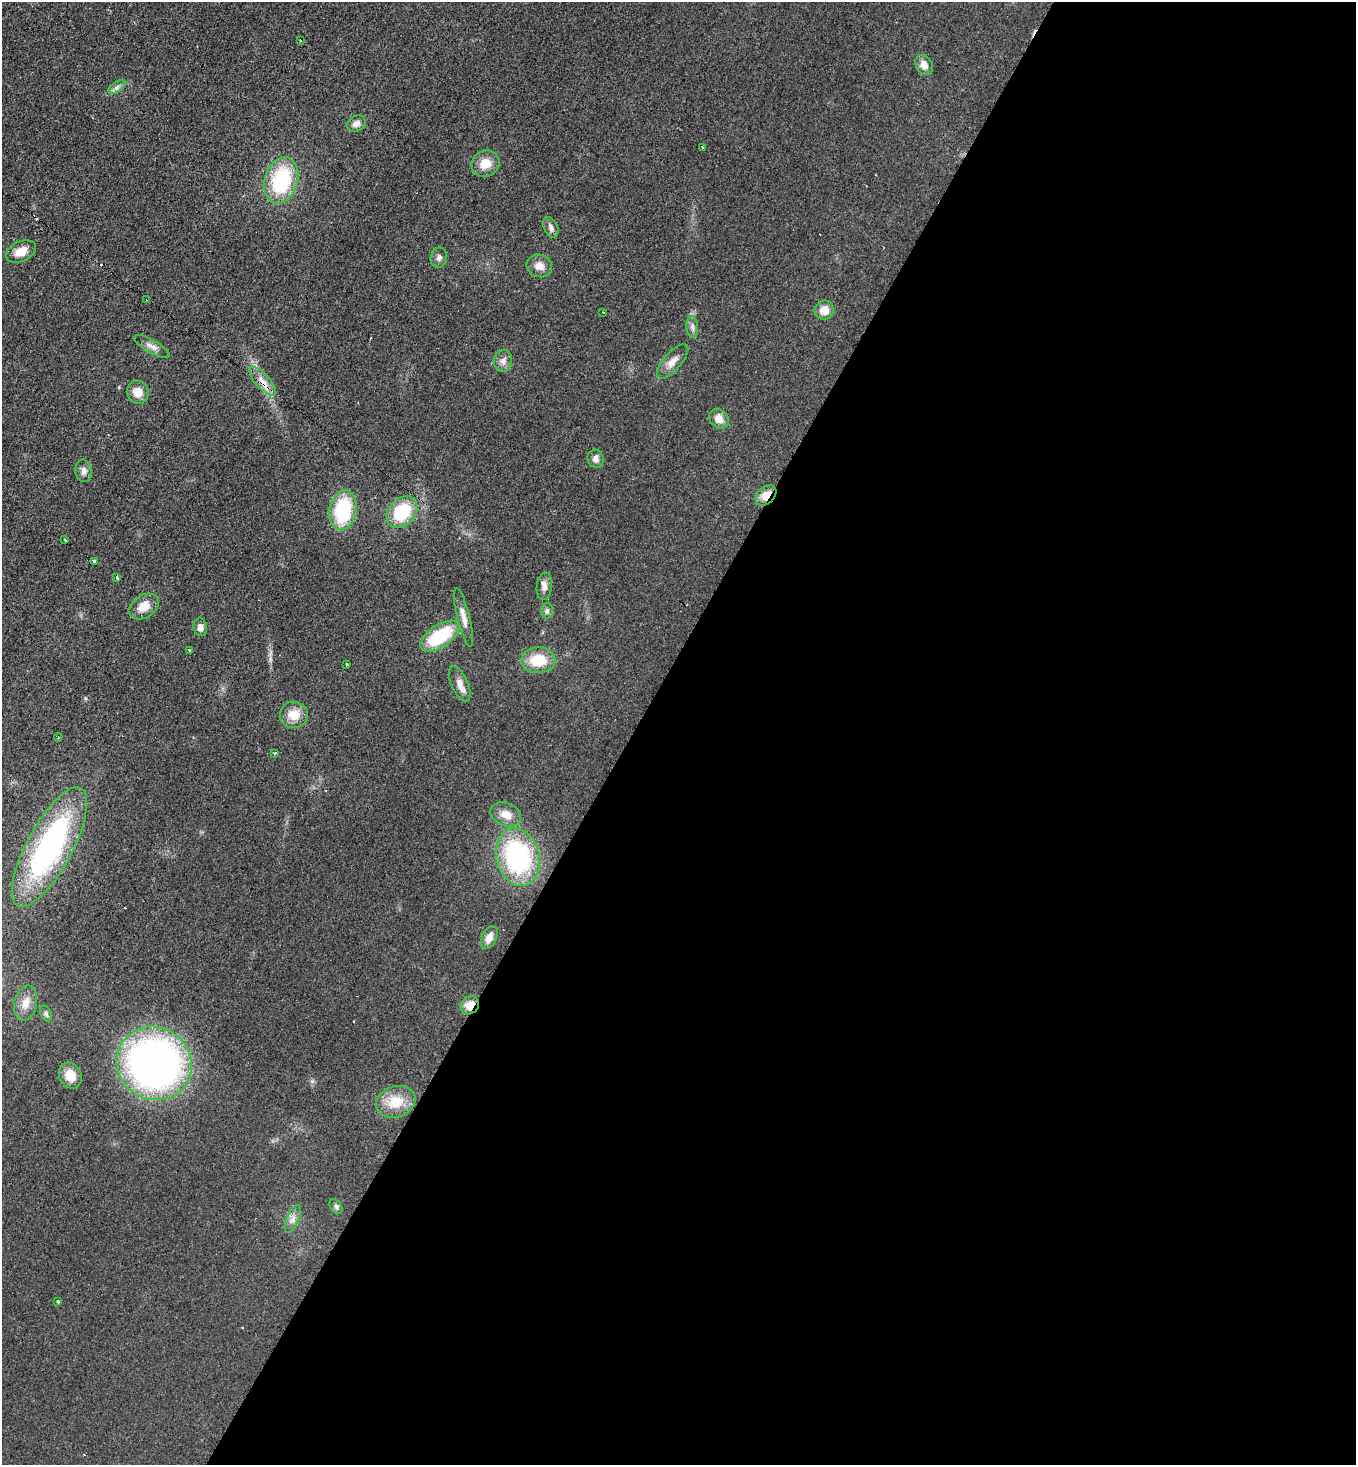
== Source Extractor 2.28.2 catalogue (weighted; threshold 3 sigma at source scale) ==
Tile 12 of 4 x 4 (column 4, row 3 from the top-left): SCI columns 4219-5572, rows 1471-2933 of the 5866 x 5858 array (HDU 1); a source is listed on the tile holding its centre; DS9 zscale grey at full resolution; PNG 1358 x 1467 px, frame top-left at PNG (2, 2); each listed source drawn as its Kron ellipse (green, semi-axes under 4 px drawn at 4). Shown black and unused: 53% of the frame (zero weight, under 2 of 3 exposures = <1% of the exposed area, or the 3 px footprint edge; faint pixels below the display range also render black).
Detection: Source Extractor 2.28.2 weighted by HDU 2 'WHT'; one run over the whole footprint, this tile lists its part. Background 0.025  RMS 0.0061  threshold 0.0273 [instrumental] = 3 sigma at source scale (4.5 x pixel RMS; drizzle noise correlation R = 1.50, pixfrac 1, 0.05/0.05 arcsec/px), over >= 5 px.
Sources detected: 59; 4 cosmic-ray / hot-pixel residue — neither listed nor drawn; the other 55 listed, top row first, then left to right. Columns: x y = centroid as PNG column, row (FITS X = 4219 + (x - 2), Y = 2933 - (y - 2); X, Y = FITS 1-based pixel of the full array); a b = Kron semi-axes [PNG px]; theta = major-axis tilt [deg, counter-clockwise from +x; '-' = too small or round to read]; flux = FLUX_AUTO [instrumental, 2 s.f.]
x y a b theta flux
300 40 2 2 - 0.74
924 65 11 8 -61 4.8
117 87 10 5 36 2
356 124 10 7 32 3.3
702 147 3 3 - 1.5
485 164 14 13 - 9
281 180 24 16 73 48
551 227 11 6 -66 2.5
21 251 16 10 24 7.6
439 258 10 8 78 2.2
539 266 13 11 -21 5.3
147 299 3 3 - 1
824 310 10 9 - 7.6
603 312 2 2 - 0.47
692 327 10 6 -85 2.1
152 346 20 6 -30 3.6
503 361 11 9 86 3.3
673 361 21 8 49 5.7
262 381 18 7 -48 5.9
138 392 12 10 -66 7.1
719 419 11 9 -43 5.6
596 459 9 8 - 2.7
84 471 11 8 -79 3.1
766 495 12 8 43 8.2
343 510 20 13 80 42
402 512 18 13 47 29
65 540 3 2 - 1.2
94 562 4 3 - 6.4
117 578 3 3 - 1.6
544 586 14 7 84 3.9
144 606 16 11 32 8.3
547 611 7 6 - 1.5
464 618 30 6 -76 5.6
200 627 9 7 -82 3.3
440 636 22 11 34 37
189 650 4 3 - 3.6
538 660 17 13 2 17
346 664 3 3 - 1.5
460 684 19 8 -66 4.9
294 715 14 13 - 9.5
58 738 4 3 - 0.57
275 753 3 3 - 1.4
506 814 16 11 -23 6.9
49 847 67 22 62 140
518 857 29 21 -76 90
489 938 12 7 63 4.7
26 1003 18 11 77 6.8
470 1005 10 8 43 7.1
46 1013 8 5 -64 1.5
154 1063 38 36 -31 280
70 1076 13 11 -63 9.3
396 1102 20 15 17 15
336 1207 8 5 -54 1.3
293 1219 15 6 67 3.2
58 1301 3 3 - 2.7
Overlapping masked pixels (flux is a lower limit): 4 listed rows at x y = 147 299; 262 381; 766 495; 470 1005